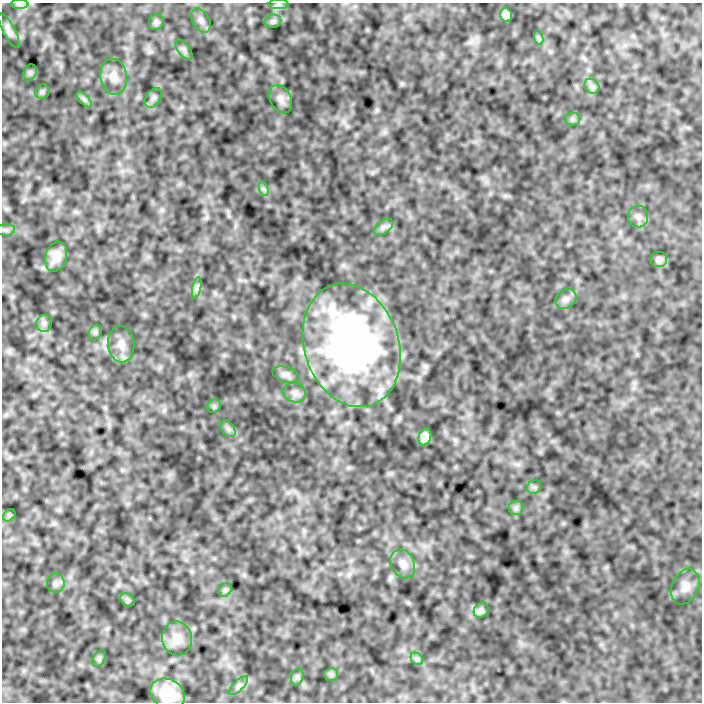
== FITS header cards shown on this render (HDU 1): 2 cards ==
NAXIS1  =                  700
NAXIS2  =                  700

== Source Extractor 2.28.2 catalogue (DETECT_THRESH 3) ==
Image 700 x 700 px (HDU 1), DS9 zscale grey, 1 PNG px = 1 image px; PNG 704 x 704 px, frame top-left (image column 1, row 700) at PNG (2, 3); each listed source drawn as its Kron ellipse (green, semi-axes under 4 px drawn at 4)
Background -2.17e-07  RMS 1.7e-06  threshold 5.20e-06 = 3 sigma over >= 5 px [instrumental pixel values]
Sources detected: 50; all 50 listed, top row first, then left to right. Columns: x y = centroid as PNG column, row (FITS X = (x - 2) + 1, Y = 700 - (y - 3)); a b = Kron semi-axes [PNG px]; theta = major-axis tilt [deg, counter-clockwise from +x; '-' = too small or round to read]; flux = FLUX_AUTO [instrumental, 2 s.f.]
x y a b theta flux
19 4 9 4 0 2.8e-04
279 4 10 4 0 3.2e-04
506 15 7 5 -72 5.6e-04
201 20 13 8 -59 5.9e-04
273 21 8 6 13 3.3e-04
156 22 8 7 - 3.5e-04
9 31 19 6 -62 6.2e-04
539 38 7 4 -71 2.1e-04
184 50 11 6 -52 3.8e-04
30 72 8 6 70 3.0e-04
114 77 18 13 -81 1.4e-03
592 86 8 6 -45 4.5e-04
42 92 7 6 - 2.5e-04
153 98 11 7 57 4.3e-04
84 99 10 4 -48 3.4e-04
281 99 15 10 -64 7.9e-04
572 119 8 6 0 3.0e-04
264 189 7 4 -71 2.8e-04
638 217 11 10 - 6.6e-04
383 227 11 6 38 4.7e-04
5 230 9 6 2 3.2e-04
56 257 15 10 74 1.4e-03
659 260 8 7 - 5.1e-04
197 288 11 4 77 3.6e-04
566 299 11 9 37 6.1e-04
44 323 9 7 78 4.1e-04
95 332 8 6 70 2.5e-04
121 344 18 13 -85 1.4e-03
352 345 63 47 -71 5.1e-02
286 375 14 7 -18 5.8e-04
294 393 11 9 -20 6.4e-04
214 406 7 6 - 2.3e-04
228 429 9 6 -54 4.1e-04
425 437 8 6 71 6.9e-04
534 487 7 6 - 3.0e-04
516 508 7 7 - 3.5e-04
9 515 7 5 46 2.0e-04
403 564 15 11 -64 1.2e-03
56 583 9 9 - 4.8e-04
685 587 18 13 67 1.2e-03
225 590 7 6 - 2.5e-04
128 600 8 6 -36 2.5e-04
481 610 8 6 46 3.9e-04
177 638 17 15 -77 1.5e-03
99 659 9 6 64 2.6e-04
417 659 7 5 -45 3.0e-04
331 674 7 6 - 3.1e-04
297 677 9 6 73 3.3e-04
238 686 12 5 45 4.5e-04
168 694 18 14 -29 3.9e-03